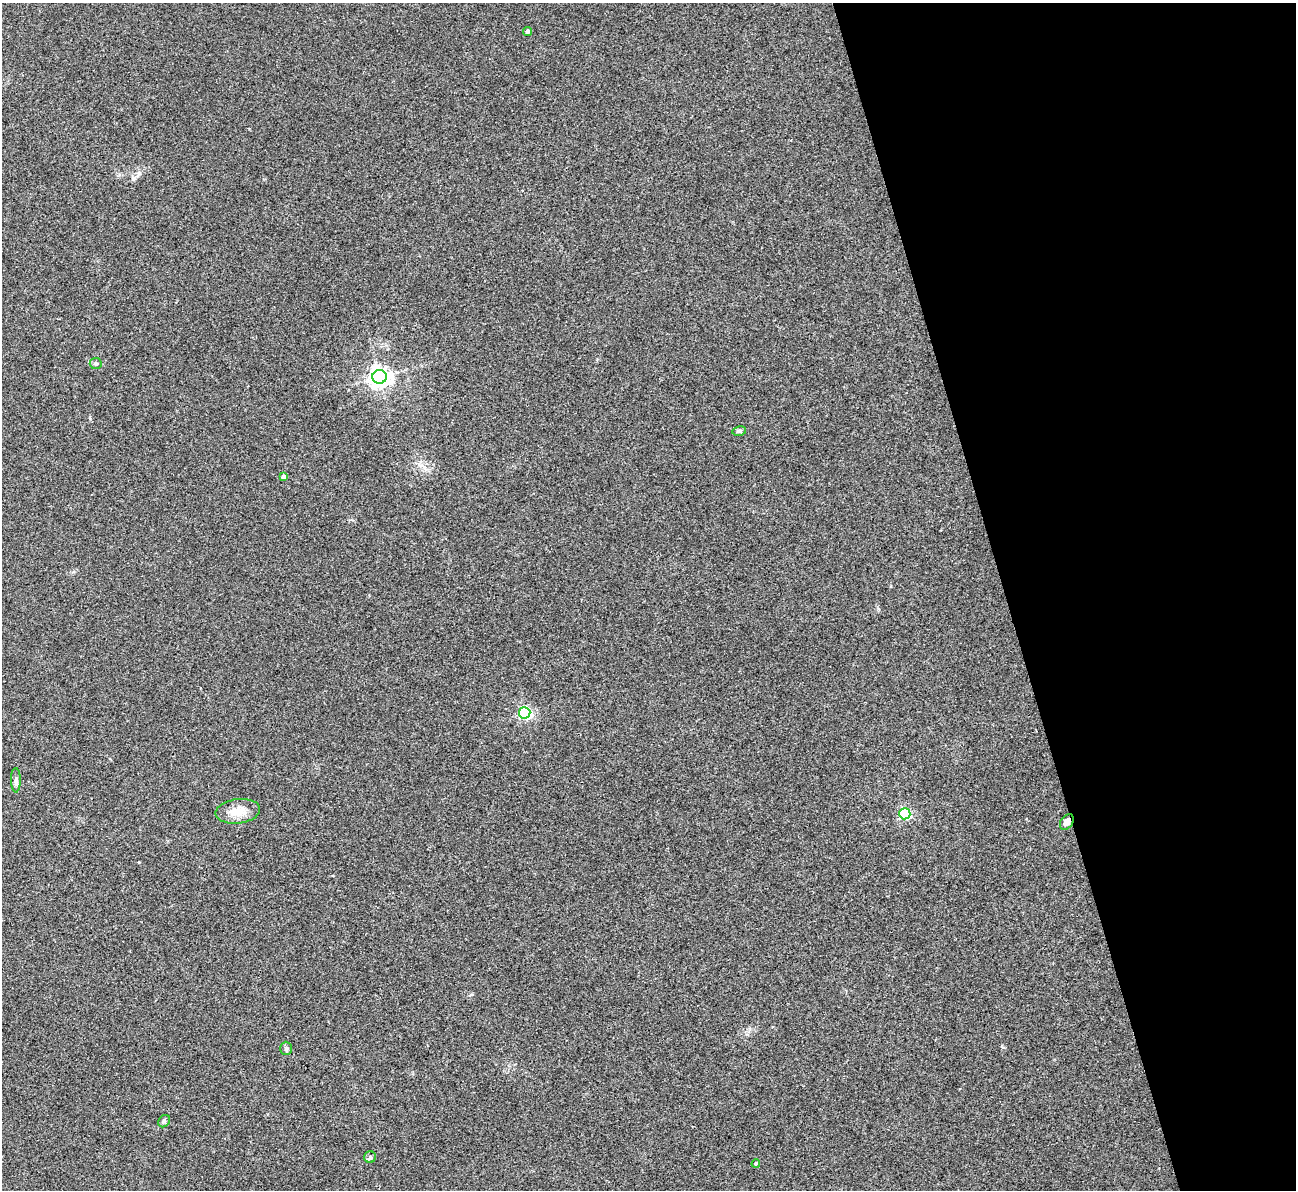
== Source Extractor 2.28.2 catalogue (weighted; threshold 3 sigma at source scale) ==
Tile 12 of 4 x 4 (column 4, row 3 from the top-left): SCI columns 3886-5179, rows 1455-2642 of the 5180 x 5164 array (HDU 1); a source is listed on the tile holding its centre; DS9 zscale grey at full resolution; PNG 1298 x 1192 px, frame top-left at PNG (2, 3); each listed source drawn as its Kron ellipse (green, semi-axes under 4 px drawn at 4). Shown black and unused: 22% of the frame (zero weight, under 3 of 4 exposures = <1% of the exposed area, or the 3 px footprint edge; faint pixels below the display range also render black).
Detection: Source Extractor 2.28.2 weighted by HDU 2 'WHT'; one run over the whole footprint, this tile lists its part. Background 0.0653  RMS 0.005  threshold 0.0223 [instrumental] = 3 sigma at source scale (4.5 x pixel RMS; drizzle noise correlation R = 1.50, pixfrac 1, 0.05/0.05 arcsec/px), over >= 5 px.
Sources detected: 14; all 14 listed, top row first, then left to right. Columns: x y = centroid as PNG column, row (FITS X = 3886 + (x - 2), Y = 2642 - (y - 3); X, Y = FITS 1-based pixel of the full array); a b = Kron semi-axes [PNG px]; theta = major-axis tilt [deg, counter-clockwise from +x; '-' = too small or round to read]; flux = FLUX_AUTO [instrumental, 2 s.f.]
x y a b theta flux
527 31 5 4 - 0.96
96 363 6 5 - 0.85
379 377 7 7 - 320
739 431 7 4 10 0.85
284 477 4 4 - 3.7
525 713 5 5 - 85
16 780 12 5 -90 1.5
238 811 22 12 7 7.1
905 814 5 5 - 58
1067 822 9 6 54 3
286 1048 7 5 -89 0.96
164 1121 7 5 47 0.85
370 1157 6 5 - 0.89
756 1164 4 3 - 0.51
Overlapping masked pixels (flux is a lower limit): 1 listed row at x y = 1067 822